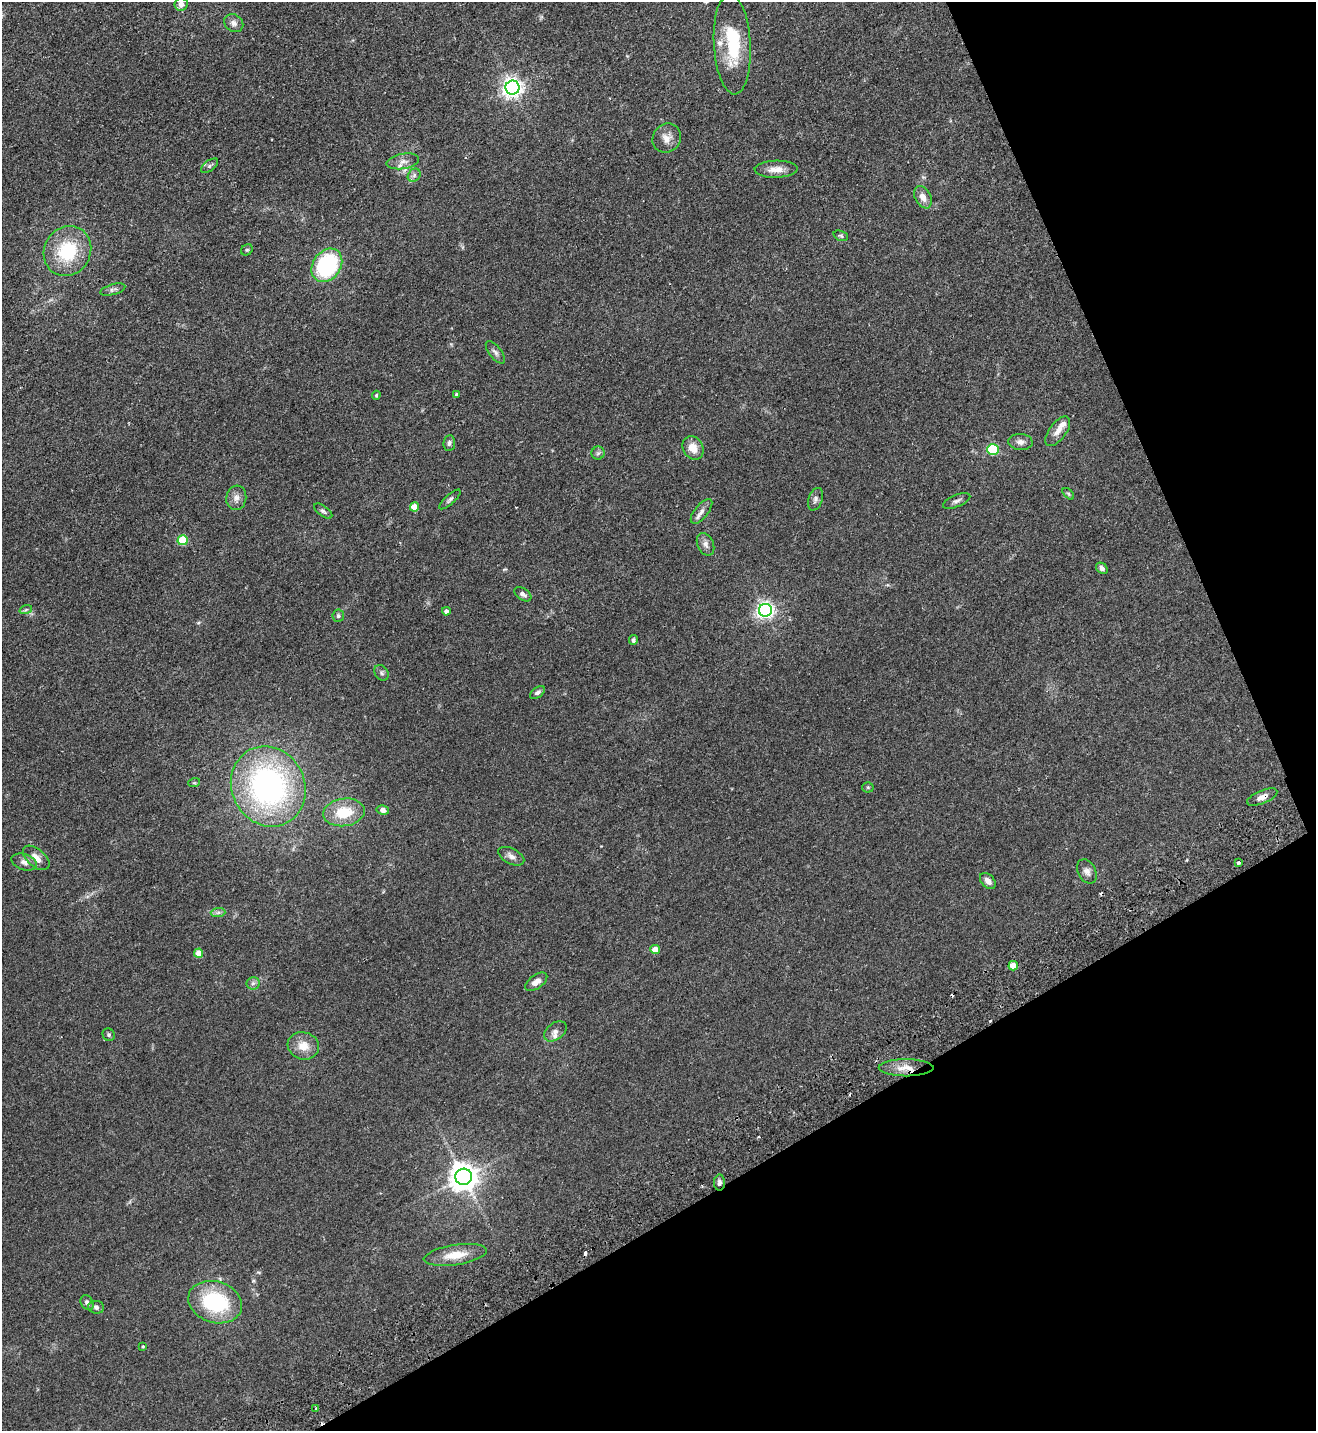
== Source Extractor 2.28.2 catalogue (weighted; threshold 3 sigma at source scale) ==
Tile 12 of 4 x 4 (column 4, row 3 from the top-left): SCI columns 4130-5443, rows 1482-2910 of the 5763 x 5819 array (HDU 1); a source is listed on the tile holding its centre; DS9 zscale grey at full resolution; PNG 1318 x 1433 px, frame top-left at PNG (2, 2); each listed source drawn as its Kron ellipse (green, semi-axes under 4 px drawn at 4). Shown black and unused: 24% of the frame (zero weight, under 2 of 3 exposures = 3% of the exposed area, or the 3 px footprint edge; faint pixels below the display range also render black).
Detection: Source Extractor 2.28.2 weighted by HDU 2 'WHT'; one run over the whole footprint, this tile lists its part. Background 0.0836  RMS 0.0085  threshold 0.0382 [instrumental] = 3 sigma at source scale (4.5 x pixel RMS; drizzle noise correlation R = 1.50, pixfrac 1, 0.05/0.05 arcsec/px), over >= 5 px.
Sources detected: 84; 6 cosmic-ray / hot-pixel residue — neither listed nor drawn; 5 inside a brighter listed object's ellipse — not listed separately; the other 73 listed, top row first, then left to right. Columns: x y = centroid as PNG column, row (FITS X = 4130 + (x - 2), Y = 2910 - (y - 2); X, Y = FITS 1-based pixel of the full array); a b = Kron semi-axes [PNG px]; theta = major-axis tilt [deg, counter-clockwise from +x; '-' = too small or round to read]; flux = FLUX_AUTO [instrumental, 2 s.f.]
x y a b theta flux
181 4 7 6 - 5.1
234 23 10 8 -33 3.8
732 44 50 18 -87 43
512 88 7 7 - 460
667 138 15 13 52 7.3
403 161 16 7 10 5.5
210 166 10 5 37 1.8
776 169 21 8 2 8
414 175 7 6 - 2.1
923 197 12 8 -64 6.1
841 236 8 5 -19 1.4
247 250 6 5 - 1.2
67 251 26 23 58 45
327 265 18 14 55 81
113 290 13 5 16 2.4
495 352 13 6 -52 3
457 394 4 3 - 1.3
376 395 5 3 - 0.97
1058 431 17 8 54 6.3
1020 442 12 8 -4 4
449 443 8 6 82 2.2
693 448 12 10 -61 9.5
993 449 6 5 - 64
598 453 6 6 - 1.8
1068 494 7 4 -45 1.1
236 498 12 10 82 5.1
450 499 13 4 42 2.1
815 499 11 7 70 2.8
957 501 14 6 22 3.1
414 507 4 4 - 13
323 511 10 5 -37 2
701 511 15 6 51 4.5
183 540 5 5 - 36
705 544 12 8 -65 3.8
1102 568 6 5 - 2.8
523 594 9 5 -34 3
26 609 6 4 20 1.2
765 610 6 6 - 310
446 611 4 4 - 2.6
338 616 6 6 - 1.8
633 640 5 4 - 1.6
382 673 8 6 -55 2
537 692 8 5 34 2.1
194 783 6 3 18 0.94
268 786 41 36 -63 210
868 787 5 5 - 1.1
1262 797 16 6 23 5.3
383 810 6 5 - 4.2
344 812 21 13 8 24
511 856 14 7 -27 4.3
36 858 16 8 -41 7
24 862 13 7 -18 4.2
1239 863 3 3 - 2.4
1087 871 13 9 -62 4.4
988 881 9 6 -46 4.4
218 912 7 4 1 1.9
655 949 5 4 - 8.7
199 953 4 4 - 12
1013 966 5 4 - 14
536 982 13 6 36 6.3
253 983 6 6 - 2.1
555 1031 13 8 38 4
109 1035 6 6 - 1.4
303 1046 16 13 -16 11
906 1068 27 8 0 12
464 1177 8 8 - 1100
720 1183 8 5 89 2.5
455 1255 32 10 9 15
215 1302 27 20 -17 63
87 1303 8 6 -57 2.7
96 1307 8 6 -5 2.5
143 1346 4 3 - 0.92
316 1409 4 3 - 2.5
Overlapping masked pixels (flux is a lower limit): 3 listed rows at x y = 1262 797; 906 1068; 720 1183
Isophote crosses this tile's border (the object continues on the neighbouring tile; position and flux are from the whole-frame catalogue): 2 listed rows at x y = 181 4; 732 44